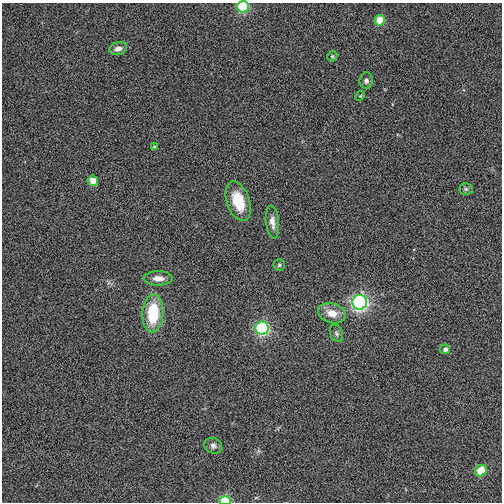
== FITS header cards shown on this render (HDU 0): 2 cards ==
NAXIS1  =                  500
NAXIS2  =                  500

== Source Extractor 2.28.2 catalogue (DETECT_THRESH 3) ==
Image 500 x 500 px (HDU 0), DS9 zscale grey, 1 PNG px = 1 image px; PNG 504 x 504 px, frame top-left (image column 1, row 500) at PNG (2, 3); each listed source drawn as its Kron ellipse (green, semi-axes under 4 px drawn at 4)
Background 0.00904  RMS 0.047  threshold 0.14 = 3 sigma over >= 5 px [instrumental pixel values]
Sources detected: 22; all 22 listed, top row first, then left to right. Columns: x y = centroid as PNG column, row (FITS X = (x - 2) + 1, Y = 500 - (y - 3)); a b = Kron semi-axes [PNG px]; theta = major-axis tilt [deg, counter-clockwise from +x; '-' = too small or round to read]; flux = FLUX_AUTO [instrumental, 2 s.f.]
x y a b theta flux
243 7 6 5 - 230
380 20 5 5 - 49
118 48 9 6 17 18
332 56 5 4 - 4.2
366 81 8 7 - 10
360 96 5 4 - 3.4
154 147 4 3 - 7.9
93 181 5 5 - 39
466 189 7 5 -1 6.3
238 201 20 11 -72 92
272 222 16 6 -83 20
279 265 6 5 - 5.1
158 278 14 7 -1 24
360 302 7 7 - 770
153 313 19 10 86 150
332 313 14 9 -16 43
262 328 6 6 - 420
336 333 9 6 -64 7.9
445 349 5 5 - 11
213 446 9 7 -26 13
481 471 6 5 - 74
225 501 5 4 - 190
At the frame edge (FLAGS 8, measured only in part): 2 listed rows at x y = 243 7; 225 501